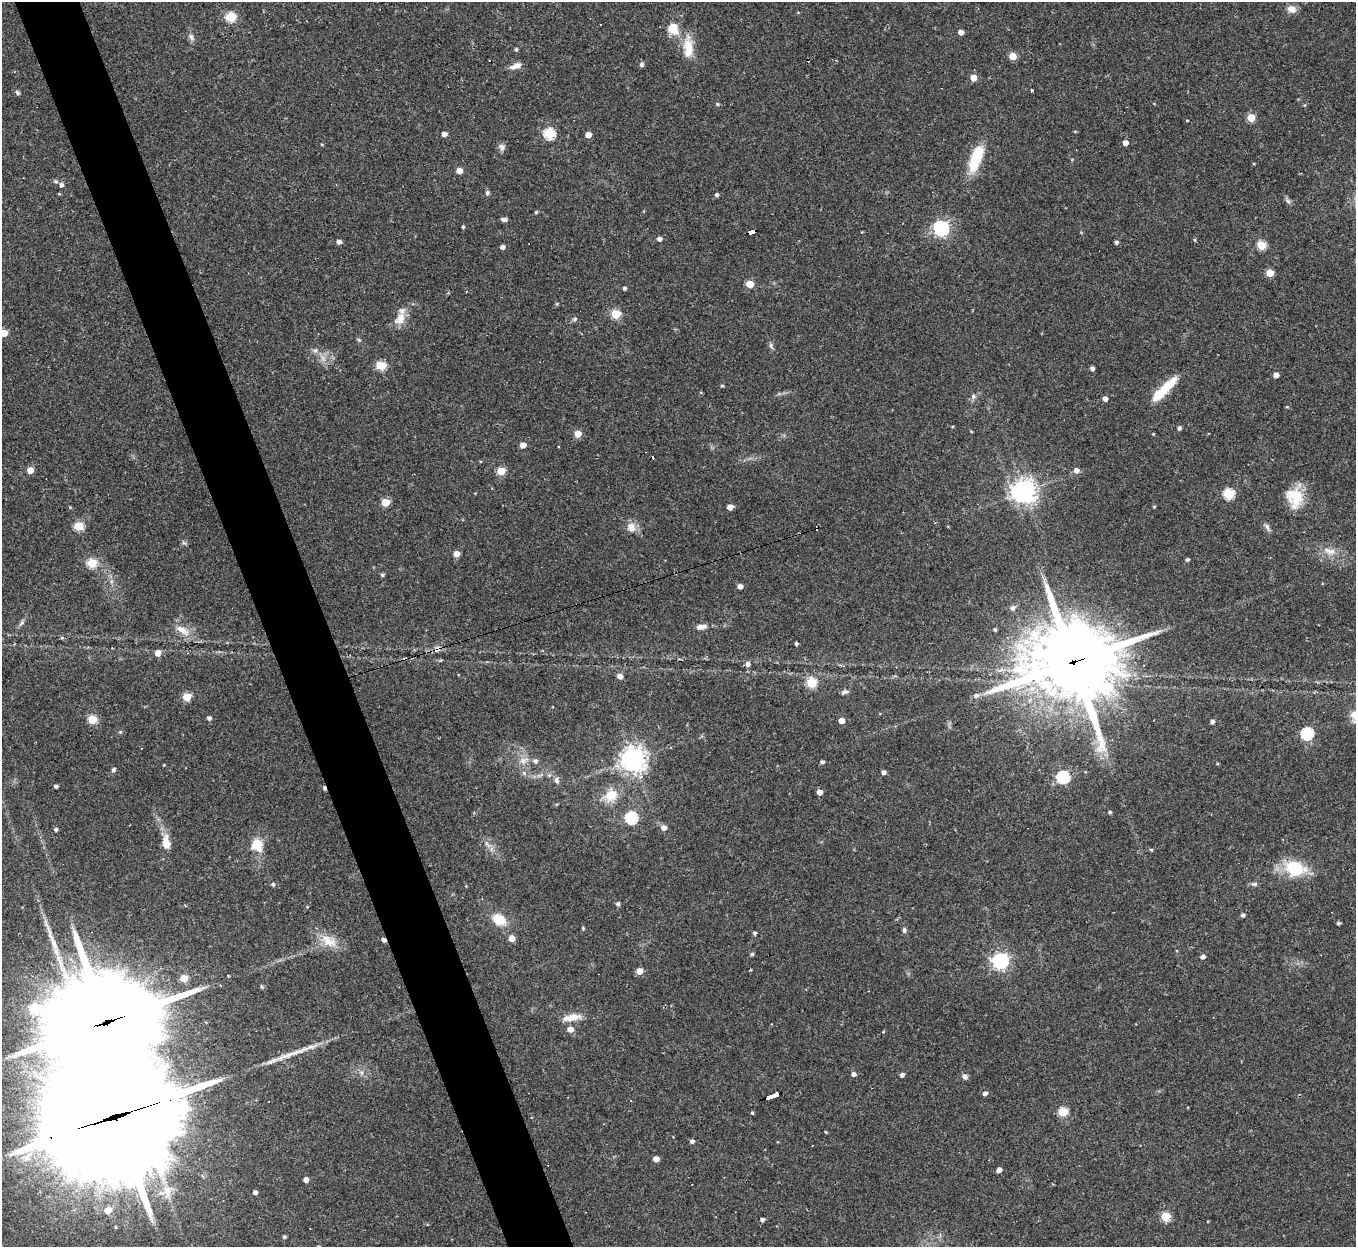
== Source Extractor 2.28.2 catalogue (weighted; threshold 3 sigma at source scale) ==
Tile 11 of 4 x 4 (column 3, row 3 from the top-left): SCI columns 2707-4060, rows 1388-2632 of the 5413 x 5393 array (HDU 1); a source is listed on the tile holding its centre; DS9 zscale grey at full resolution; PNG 1358 x 1249 px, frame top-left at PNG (2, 2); no overlay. Shown black and unused: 5% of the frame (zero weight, under 2 of 3 exposures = <1% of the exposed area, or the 3 px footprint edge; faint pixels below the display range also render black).
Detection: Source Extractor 2.28.2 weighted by HDU 2 'WHT'; one run over the whole footprint, this tile lists its part. Background 0.0562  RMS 0.0055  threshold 0.0246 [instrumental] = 3 sigma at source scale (4.5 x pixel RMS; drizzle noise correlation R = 1.50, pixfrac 1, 0.05/0.05 arcsec/px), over >= 5 px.
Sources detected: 178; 1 too faint to see at this stretch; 5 cosmic-ray / hot-pixel residue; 2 long thin detections or spike segments (spike, bleed or trail) — not listed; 3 inside a brighter listed object's ellipse — not listed separately; the other 167 listed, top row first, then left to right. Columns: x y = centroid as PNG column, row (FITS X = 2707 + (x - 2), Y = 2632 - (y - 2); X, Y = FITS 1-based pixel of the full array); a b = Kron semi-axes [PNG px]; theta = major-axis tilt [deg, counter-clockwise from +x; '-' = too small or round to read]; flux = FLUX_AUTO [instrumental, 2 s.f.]
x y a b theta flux
1291 9 11 8 -15 4
231 17 5 5 - 33
601 24 2 2 - 0.58
673 28 14 12 -67 9.2
961 32 4 4 - 3.8
191 37 11 6 -64 1.9
688 47 26 11 -88 12
516 49 4 4 - 1
1012 56 5 5 - 12
642 65 6 6 - 1.2
516 66 14 6 19 3.7
973 77 5 5 - 7.5
1032 90 3 3 - 1
17 93 6 4 -46 1.1
717 104 5 4 - 0.84
1251 118 5 5 - 14
1187 120 3 2 - 0.41
1075 131 5 3 - 0.49
549 133 6 5 - 44
444 134 4 4 - 3
588 135 4 4 - 5.4
1125 143 4 4 - 3.7
322 144 3 3 - 0.53
502 147 11 8 -52 1.9
976 159 30 11 69 21
459 171 5 4 - 5.8
56 181 6 5 - 0.95
61 185 5 5 - 1.8
487 193 6 6 - 1.1
717 195 4 4 - 1.3
1288 201 8 5 -45 1.4
536 212 4 4 - 0.68
504 219 6 4 -6 1.5
463 227 4 3 - 0.71
941 228 6 6 - 150
752 232 7 4 20 43
659 239 4 4 - 2.3
1195 240 5 3 - 0.55
339 242 5 4 - 2
1116 242 4 4 - 1.3
1261 245 5 5 - 26
502 247 4 4 - 2
1270 273 5 5 - 12
750 284 5 5 - 14
624 288 4 4 - 1.2
616 314 5 5 - 28
400 319 20 11 50 6.8
575 319 7 5 28 1
4 333 5 4 - 11
359 340 6 4 -36 0.78
771 346 9 5 -68 1.4
315 350 7 6 - 1.5
381 366 5 5 - 27
1092 368 4 4 - 1.8
1276 375 4 4 - 3.9
722 385 4 4 - 0.67
1163 390 33 8 44 19
701 393 5 3 - 0.43
973 396 7 5 71 1.4
1105 399 4 4 - 2.7
1179 428 4 4 - 1.4
971 431 4 3 - 0.47
578 434 5 5 - 10
1153 434 4 3 - 0.54
523 445 4 4 - 4.8
30 470 4 4 - 8.3
1076 470 5 5 - 3.2
501 471 5 5 - 19
1024 491 8 8 - 430
1229 494 5 5 - 40
1297 497 31 15 75 13
386 502 5 5 - 16
730 507 4 4 - 5.4
1154 507 4 3 - 0.55
78 526 5 5 - 28
631 527 14 12 -69 4.6
1267 527 11 5 -69 1.6
1330 551 18 9 -9 5.5
456 554 4 4 - 5.5
1187 559 4 3 - 1.2
92 563 5 5 - 30
382 575 4 4 - 1.1
740 586 4 4 - 3.1
1013 608 8 6 50 1.8
22 623 8 5 51 1.4
701 627 13 6 9 3.4
182 630 22 8 -30 6.6
995 630 4 4 - 0.87
796 644 3 3 - 0.98
158 653 6 6 - 3.7
1074 661 32 27 8 5200
748 664 6 5 - 2.2
620 676 6 6 - 2.4
811 683 5 5 - 32
845 692 8 5 11 1.6
976 695 7 6 - 1.9
187 697 5 5 - 18
209 718 4 4 - 1.8
92 719 5 5 - 22
841 720 4 4 - 5.1
1212 722 4 4 - 1.6
120 732 5 4 - 0.62
1307 733 6 6 - 58
633 759 8 8 - 500
523 760 13 8 16 3.8
822 762 4 4 - 1.3
164 765 3 3 - 0.41
113 770 6 5 - 0.96
883 772 4 4 - 2.1
1063 777 6 6 - 66
557 780 9 6 -87 1.9
56 786 4 3 - 1.5
820 792 4 4 - 4.7
611 795 15 13 41 11
1110 812 4 3 - 0.83
631 817 6 6 - 54
664 828 6 6 - 3
56 829 4 4 - 1.2
1283 839 3 3 - 0.5
166 842 20 10 -83 7.3
257 844 9 8 - 14
487 844 11 4 -55 2
1151 850 4 3 - 0.72
1295 868 24 16 -17 24
273 884 4 4 - 1.3
1254 884 9 5 -7 1.4
618 904 5 4 - 1.3
307 907 4 3 - 0.44
1243 915 4 4 - 1.5
499 920 17 12 -28 10
1338 923 4 4 - 1.1
583 928 4 4 - 0.54
904 930 7 5 89 1.3
754 933 4 4 - 1.1
512 938 5 4 - 6.6
329 941 25 14 -31 10
752 954 5 4 - 1.1
1203 957 5 4 - 2
1000 961 7 6 - 170
750 970 3 3 - 0.47
639 971 5 5 - 5.4
228 976 4 3 - 0.6
184 978 5 5 - 13
572 1017 24 8 10 6.5
108 1022 45 27 15 11000
570 1029 5 5 - 4.6
883 1032 4 3 - 0.4
853 1074 5 4 - 2
902 1075 4 4 - 2.2
965 1077 7 5 -60 2
985 1093 6 4 31 1.7
773 1097 12 3 18 77
1063 1112 5 5 - 27
752 1113 4 3 - 0.66
114 1116 80 30 18 27000
826 1132 5 3 - 0.47
692 1141 5 4 - 1.5
656 1159 4 4 - 3.7
999 1170 4 4 - 3.2
306 1180 4 4 - 3.7
168 1191 21 14 84 11
255 1192 4 4 - 1.8
108 1210 6 5 - 11
1165 1217 5 5 - 23
762 1220 4 4 - 1.4
115 1227 4 4 - 0.63
284 1237 4 4 - 1
Overlapping masked pixels (flux is a lower limit): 5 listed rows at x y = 752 232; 1074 661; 108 1022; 773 1097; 114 1116
Isophote crosses this tile's border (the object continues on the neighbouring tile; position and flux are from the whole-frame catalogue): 2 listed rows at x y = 4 333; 114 1116